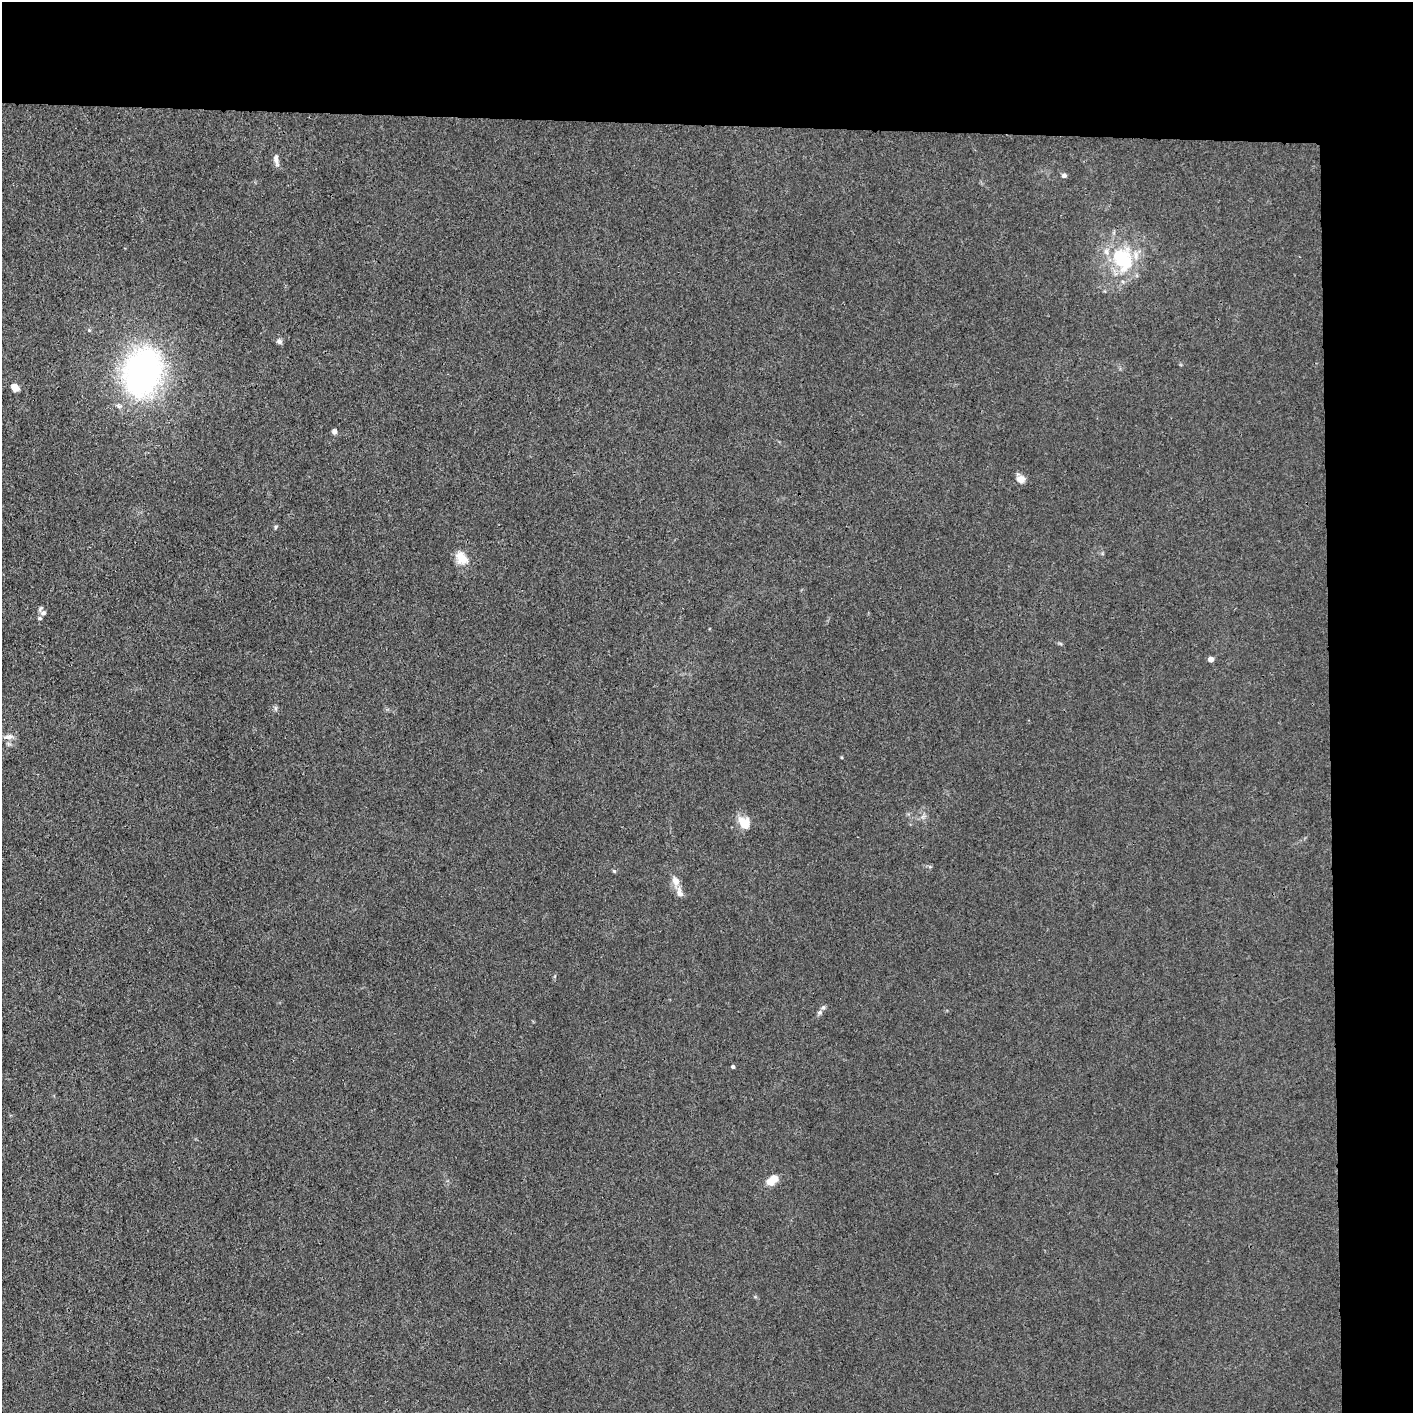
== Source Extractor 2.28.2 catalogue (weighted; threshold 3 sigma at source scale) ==
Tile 3 of 3 x 3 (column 3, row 1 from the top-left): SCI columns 2834-4244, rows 2823-4233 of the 4257 x 4233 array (HDU 1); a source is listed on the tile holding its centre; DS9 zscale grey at full resolution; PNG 1415 x 1415 px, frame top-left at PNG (2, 2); no overlay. Shown black and unused: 14% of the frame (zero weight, under 3 of 4 exposures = <1% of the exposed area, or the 3 px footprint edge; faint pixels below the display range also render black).
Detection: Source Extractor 2.28.2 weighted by HDU 2 'WHT'; one run over the whole footprint, this tile lists its part. Background 0.0296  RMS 0.0053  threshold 0.0237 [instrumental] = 3 sigma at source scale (4.5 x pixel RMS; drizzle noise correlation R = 1.50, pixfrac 1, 0.05/0.05 arcsec/px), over >= 5 px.
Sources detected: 25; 4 inside a brighter listed object's ellipse — not listed separately; the other 21 listed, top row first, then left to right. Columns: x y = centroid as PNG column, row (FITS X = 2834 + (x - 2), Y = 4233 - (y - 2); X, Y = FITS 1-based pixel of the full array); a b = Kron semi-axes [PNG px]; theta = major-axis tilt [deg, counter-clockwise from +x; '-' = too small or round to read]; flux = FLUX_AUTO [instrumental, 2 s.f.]
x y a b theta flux
276 159 16 7 -86 2.8
1064 175 6 5 - 1.4
1123 259 36 28 -71 37
279 341 8 7 - 1.6
143 372 45 35 79 170
15 388 8 7 - 5.2
334 431 5 4 - 2.7
1021 479 10 9 - 3.9
276 527 6 4 51 0.81
462 558 18 13 -52 8
43 613 7 6 - 1.5
40 618 6 5 - 0.89
1211 659 4 4 - 4.3
275 708 7 4 -90 1
8 737 14 7 6 3.2
744 823 16 12 -48 8.7
614 871 5 4 - 0.63
675 881 13 8 -63 4.3
820 1012 7 6 - 1.4
733 1067 4 3 - 1.2
772 1180 15 9 41 7.2